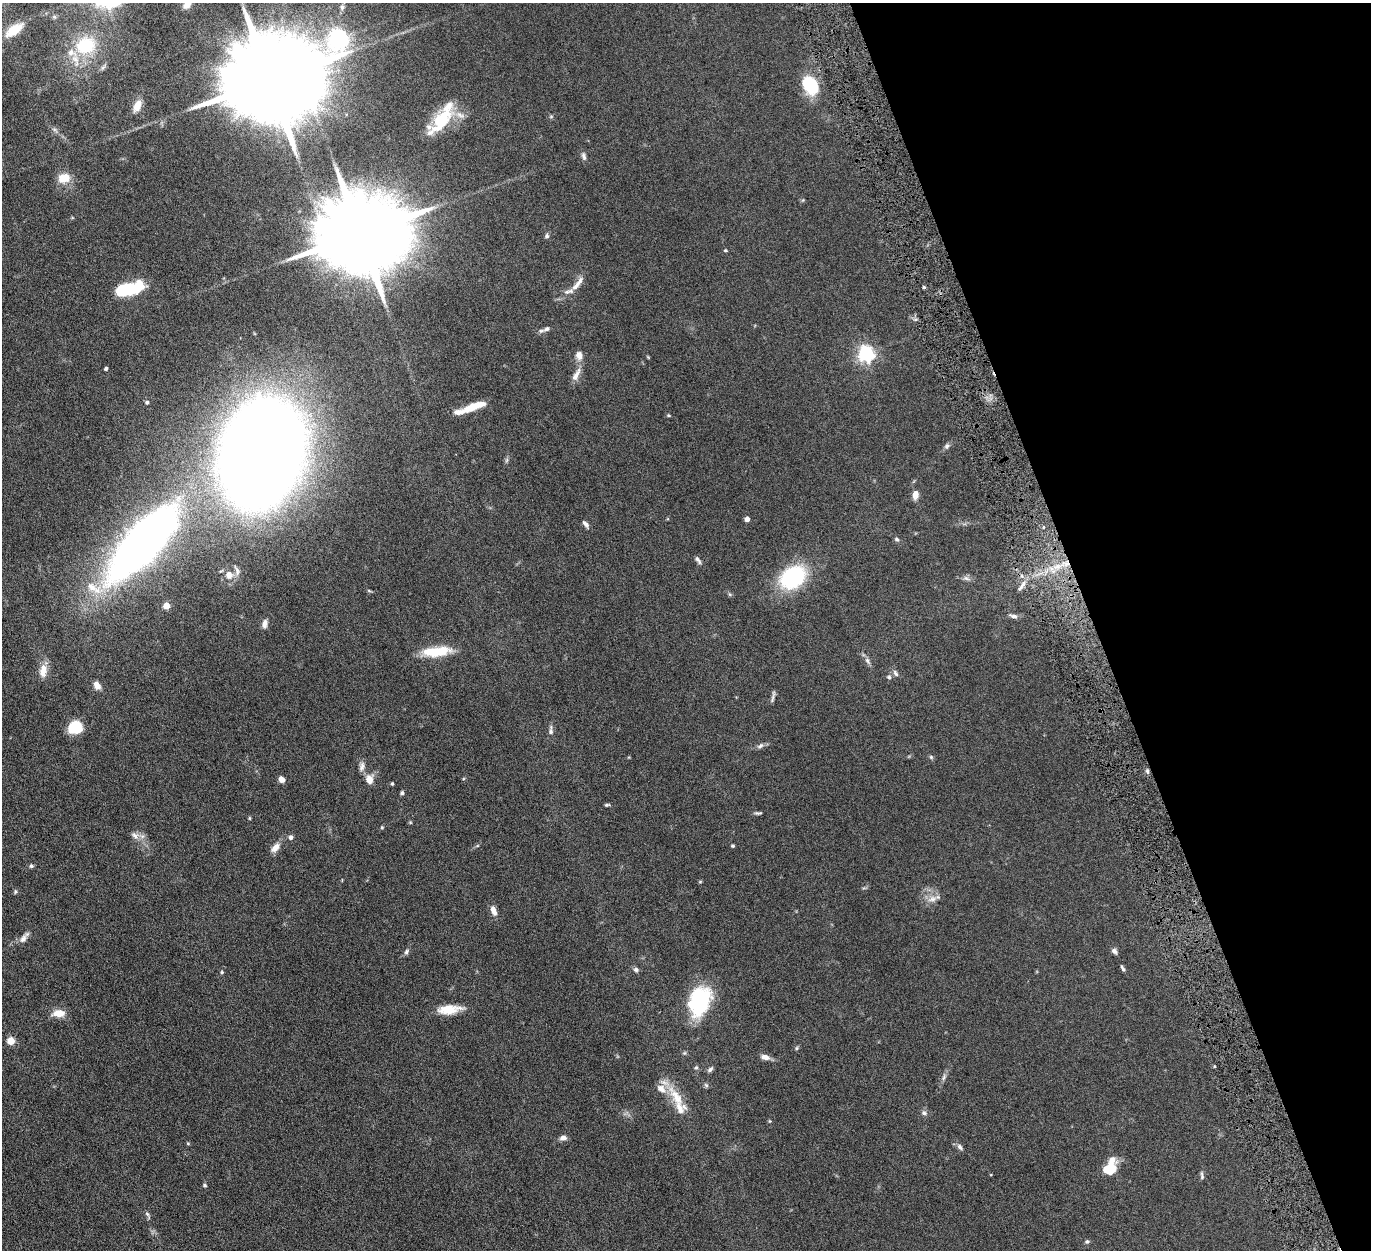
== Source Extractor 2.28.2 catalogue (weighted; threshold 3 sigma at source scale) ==
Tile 12 of 4 x 4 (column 4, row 3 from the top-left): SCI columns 4115-5483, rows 1538-2785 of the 5500 x 5446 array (HDU 1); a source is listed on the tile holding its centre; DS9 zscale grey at full resolution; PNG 1373 x 1252 px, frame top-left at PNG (2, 3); no overlay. Shown black and unused: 20% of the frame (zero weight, under 6 of 12 exposures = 1% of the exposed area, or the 3 px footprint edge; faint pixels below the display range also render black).
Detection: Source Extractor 2.28.2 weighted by HDU 2 'WHT'; one run over the whole footprint, this tile lists its part. Background 0.0511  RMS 0.0054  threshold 0.022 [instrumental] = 3 sigma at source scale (4.09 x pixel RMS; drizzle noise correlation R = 1.36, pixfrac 0.8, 0.05/0.05 arcsec/px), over >= 5 px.
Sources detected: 119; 3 inside a brighter object's white glare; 1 cosmic-ray / hot-pixel residue — not listed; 10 inside a brighter listed object's ellipse — not listed separately; the other 105 listed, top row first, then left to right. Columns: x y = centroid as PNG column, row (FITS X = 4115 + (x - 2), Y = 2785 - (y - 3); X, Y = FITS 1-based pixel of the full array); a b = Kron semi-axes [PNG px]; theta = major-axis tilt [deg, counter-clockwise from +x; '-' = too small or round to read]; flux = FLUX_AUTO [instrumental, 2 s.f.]
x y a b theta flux
187 5 10 7 38 3.1
342 7 9 7 77 2
54 17 7 5 -44 1
14 30 27 12 35 12
338 39 14 10 56 250
86 45 24 20 17 24
270 81 26 17 15 14000
810 85 16 11 -55 26
137 106 14 7 64 4.9
551 116 6 4 1 0.63
442 120 41 17 54 21
584 156 12 5 -70 1.5
64 178 15 11 16 7
360 234 23 18 11 10000
547 236 6 6 - 0.98
725 250 4 4 - 0.46
578 284 26 7 53 4.6
924 287 4 4 - 0.63
128 289 22 11 16 32
541 331 10 5 14 1.2
866 354 6 6 - 140
579 355 10 8 -76 3.2
648 357 4 4 - 0.39
106 369 4 3 - 1
576 375 21 7 62 3.6
147 402 4 4 - 0.81
473 407 26 7 19 9.9
668 415 5 4 - 0.5
947 446 8 6 52 1.3
261 453 65 47 75 1300
507 460 7 4 71 0.76
915 494 12 8 80 2.7
747 519 4 4 - 3.6
585 524 10 5 -44 1.6
897 539 6 5 - 0.86
145 541 51 17 47 680
698 560 12 5 -56 1.3
237 571 15 5 -74 1.8
229 575 7 7 - 3.7
793 577 26 19 36 43
966 578 10 6 -15 1.6
1022 586 18 4 52 2.2
94 588 31 12 -27 11
369 591 6 4 -20 0.54
729 594 6 4 -70 0.62
166 606 4 4 - 8.4
1014 616 11 5 -18 1.7
265 624 11 7 82 2.4
433 652 33 12 2 13
867 661 10 6 -60 1.6
43 671 17 9 85 5.2
895 673 10 5 -54 1.3
889 677 6 6 - 0.93
97 686 10 7 -65 3.1
773 697 18 3 78 1.2
75 727 13 11 23 14
551 731 13 6 90 1.7
760 746 10 6 28 1.4
931 757 5 5 - 0.75
362 766 13 7 79 2
1147 771 5 4 - 0.85
281 779 6 5 - 2.6
369 779 10 8 90 4.3
392 784 4 3 - 0.56
402 793 5 5 - 0.8
607 805 7 4 5 0.64
758 813 10 4 1 0.9
249 818 5 3 - 0.44
382 827 4 4 - 0.47
135 835 14 8 -38 2.8
291 837 5 5 - 1.5
733 846 4 4 - 0.61
275 848 14 8 48 3.2
31 866 6 5 - 0.83
700 882 5 3 - 0.44
15 891 6 4 72 0.62
932 899 14 8 11 3.3
493 910 12 6 -69 3.3
23 939 14 8 55 2.4
1114 951 7 5 -52 1.4
406 952 8 5 69 1
1123 968 8 4 -62 0.92
636 970 6 6 - 1.2
222 972 5 4 - 0.69
700 1000 32 21 78 37
449 1009 26 10 5 9.4
59 1013 13 8 1 6.4
11 1041 5 5 - 13
796 1048 6 4 89 0.61
765 1057 10 6 -10 2.7
696 1067 5 5 - 0.71
710 1069 9 5 45 1.1
944 1077 11 4 68 1.4
706 1085 6 5 - 0.79
676 1097 42 11 -53 11
924 1113 7 6 - 1.3
770 1121 5 3 - 0.42
563 1138 7 5 4 2.6
188 1143 5 4 - 0.49
960 1147 10 6 -50 1.4
1112 1169 11 9 82 5.3
1202 1175 13 4 -83 1.1
205 1185 5 4 - 0.59
147 1214 10 4 -54 1
1087 1241 5 5 - 0.83
Isophote crosses this tile's border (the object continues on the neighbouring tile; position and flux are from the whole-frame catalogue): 2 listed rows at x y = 187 5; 338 39